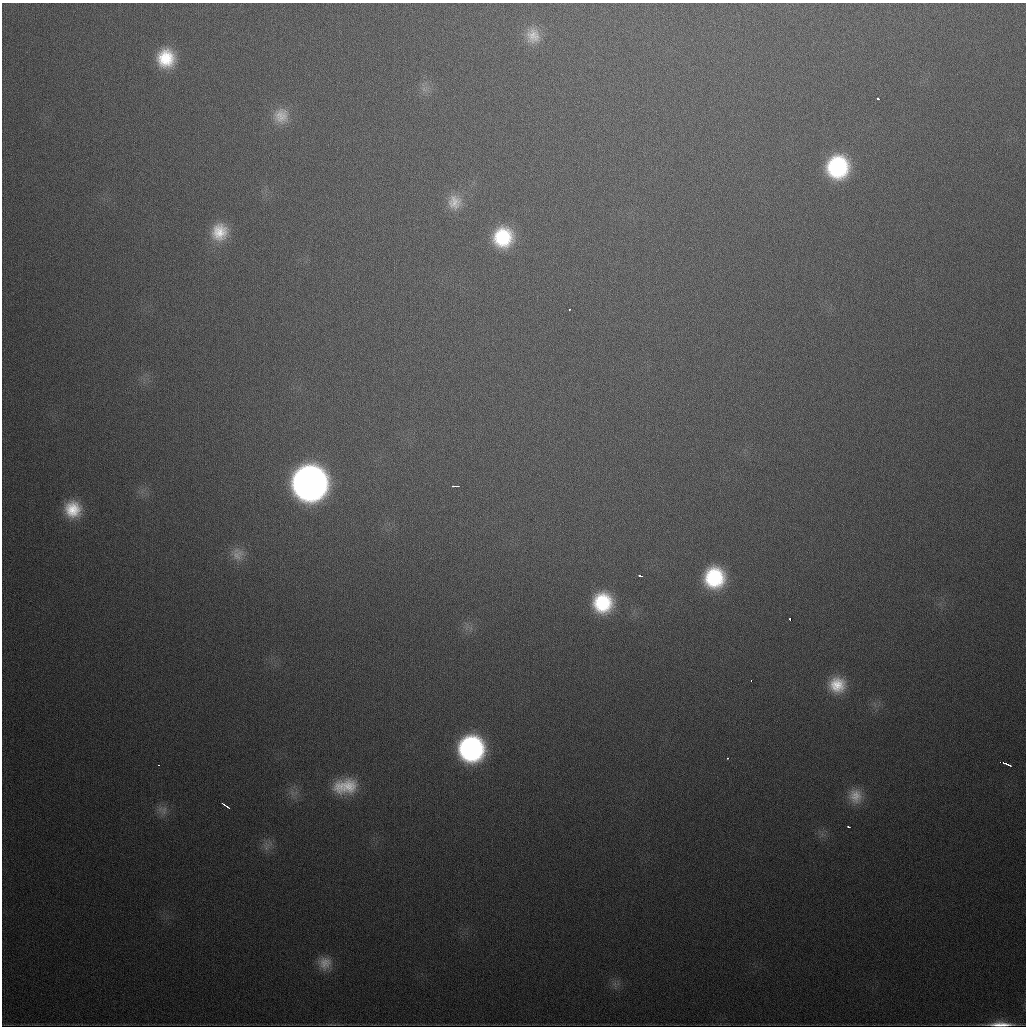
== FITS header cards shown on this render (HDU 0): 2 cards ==
NAXIS1  =                 1024
NAXIS2  =                 1024

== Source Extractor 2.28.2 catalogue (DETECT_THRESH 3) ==
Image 1024 x 1024 px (HDU 0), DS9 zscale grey, 1 PNG px = 1 image px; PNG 1028 x 1028 px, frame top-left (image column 1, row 1024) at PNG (2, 3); no overlay
Background 534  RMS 18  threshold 54.1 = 3 sigma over >= 5 px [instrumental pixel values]
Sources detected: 33; all 33 listed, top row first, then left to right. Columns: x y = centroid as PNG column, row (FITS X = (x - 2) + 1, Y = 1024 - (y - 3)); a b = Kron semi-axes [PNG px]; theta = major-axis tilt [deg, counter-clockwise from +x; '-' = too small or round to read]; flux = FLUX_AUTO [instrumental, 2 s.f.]
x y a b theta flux
533 36 19 17 -81 2.1e+04
166 58 20 19 - 5.4e+04
424 89 9 4 -53 4.2e+03
878 99 3 3 - 3.6e+03
281 116 20 19 - 2.4e+04
838 167 20 19 - 1.3e+05
454 202 21 19 86 2.5e+04
219 232 21 19 73 3.5e+04
503 237 21 20 - 7.8e+04
569 310 3 2 - 5.1e+03
310 483 22 22 - 1.3e+06
455 486 7 2 0 4.2e+03
73 509 20 19 - 4.1e+04
237 554 19 17 -78 1.7e+04
640 576 4 3 - 6.6e+03
714 578 20 19 - 9.7e+04
603 603 21 20 - 8.4e+04
790 619 3 3 - 5.7e+03
751 681 3 2 - 2.4e+03
837 685 19 18 - 3.4e+04
471 749 20 20 - 2.9e+05
727 758 3 2 - 8.6e+02
1006 764 9 3 -23 7.2e+03
158 765 3 2 - 1.8e+03
345 786 29 18 9 4.5e+04
855 796 19 17 -79 2.2e+04
225 805 9 2 -35 4.9e+03
164 810 15 10 67 1.1e+04
849 827 3 2 - 2.2e+03
266 846 15 8 85 9.0e+03
325 963 17 17 - 1.9e+04
615 984 7 4 -72 3.8e+03
1001 1024 25 5 0 1.7e+04
At the frame edge (FLAGS 8, measured only in part): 1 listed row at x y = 1001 1024